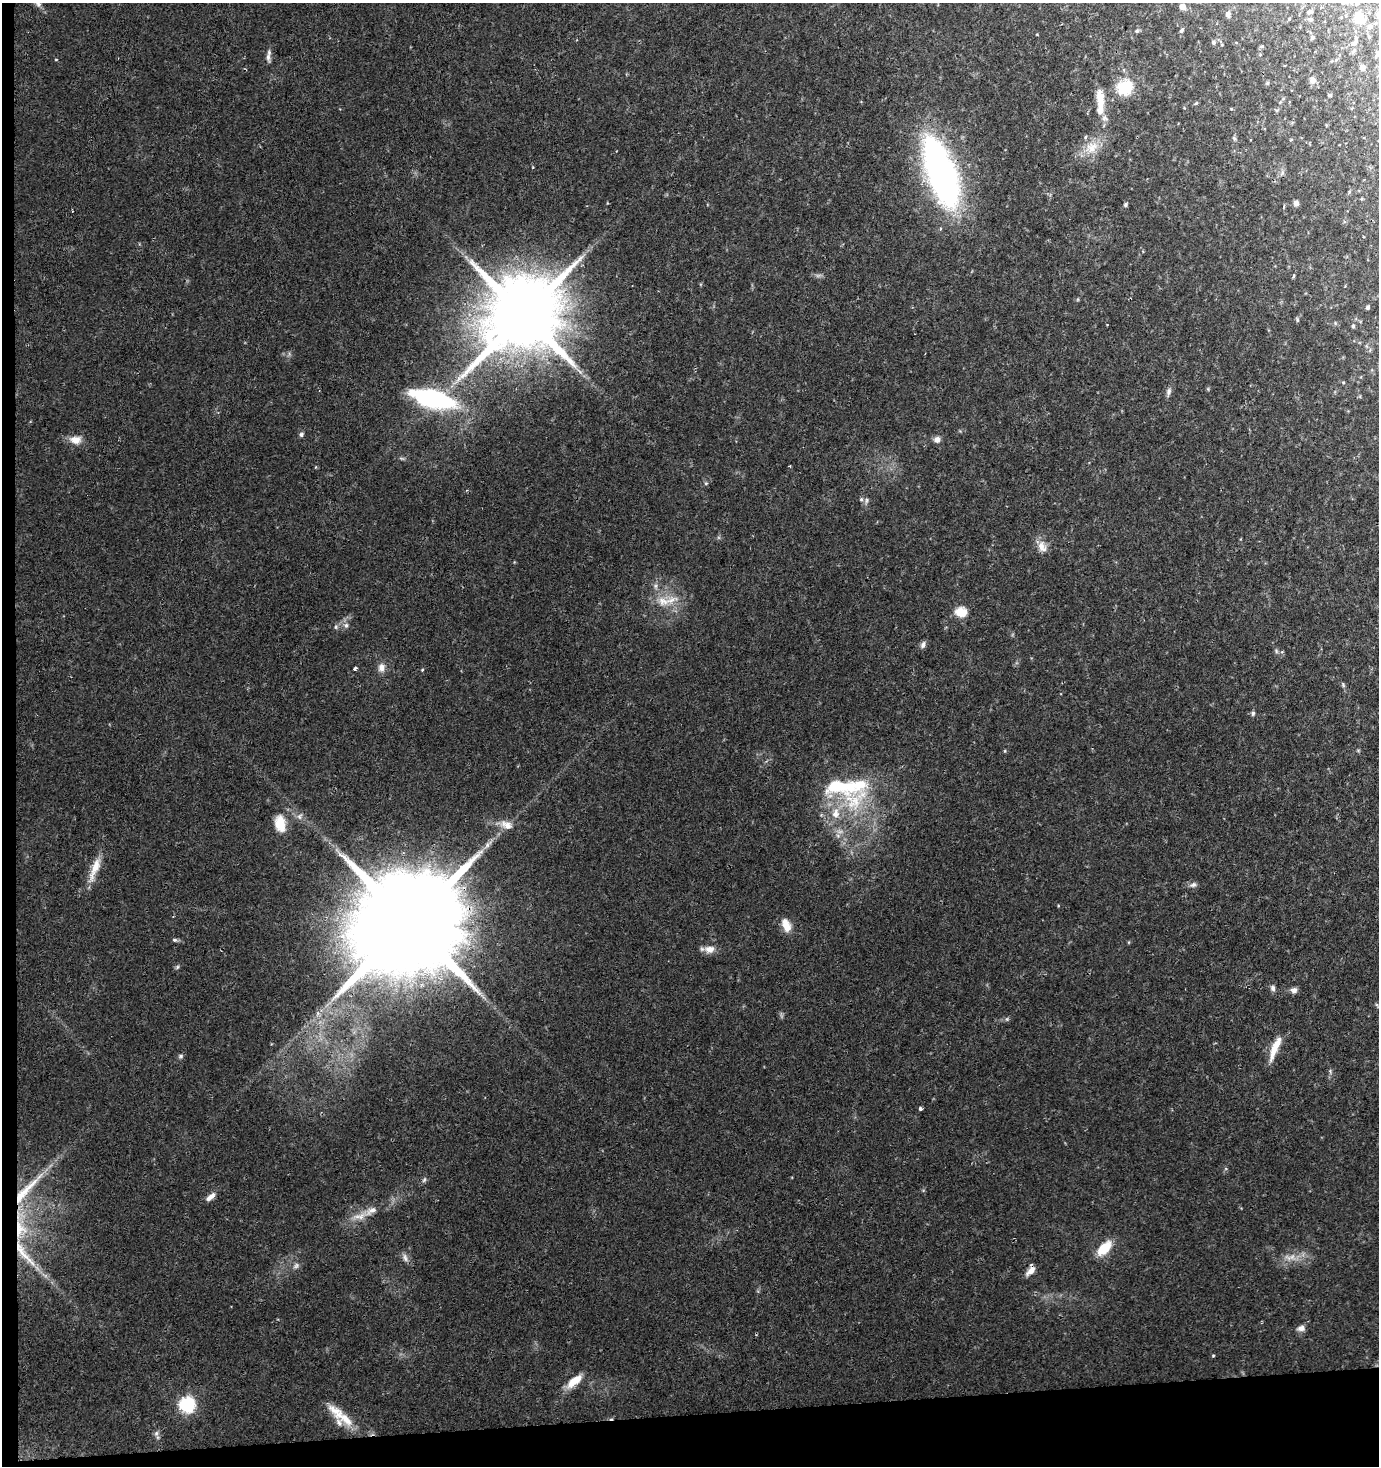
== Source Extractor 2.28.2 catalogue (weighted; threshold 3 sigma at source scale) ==
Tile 7 of 3 x 3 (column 1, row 3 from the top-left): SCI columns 1-1377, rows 1-1464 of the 4130 x 4393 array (HDU 1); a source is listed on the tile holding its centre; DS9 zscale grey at full resolution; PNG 1381 x 1468 px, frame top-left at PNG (2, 3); no overlay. Shown black and unused: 5% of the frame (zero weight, under 2 of 3 exposures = <1% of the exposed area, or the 3 px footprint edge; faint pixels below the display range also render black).
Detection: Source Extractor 2.28.2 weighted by HDU 2 'WHT'; one run over the whole footprint, this tile lists its part. Background 0.0621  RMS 0.0069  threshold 0.0309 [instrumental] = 3 sigma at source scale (4.5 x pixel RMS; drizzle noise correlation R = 1.50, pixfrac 1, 0.0396/0.0396 arcsec/px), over >= 5 px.
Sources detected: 83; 1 cosmic-ray / hot-pixel residue — not listed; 4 inside a brighter listed object's ellipse — not listed separately; the other 78 listed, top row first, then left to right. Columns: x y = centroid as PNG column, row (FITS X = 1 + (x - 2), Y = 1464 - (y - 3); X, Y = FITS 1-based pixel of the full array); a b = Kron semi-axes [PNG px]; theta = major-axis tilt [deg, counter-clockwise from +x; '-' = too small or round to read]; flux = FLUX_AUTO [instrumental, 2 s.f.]
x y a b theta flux
38 3 11 5 -65 2.6
1182 7 5 5 - 5.1
1310 12 4 3 - 1.2
1228 14 5 5 - 2.9
1359 19 9 6 -80 15
1311 20 6 4 -16 0.84
1369 27 7 6 - 1.6
1137 31 5 5 - 0.88
1181 31 6 4 61 1.1
1313 37 4 4 - 1
1213 42 6 5 - 1.4
1355 43 7 5 47 1.8
268 55 17 5 79 2.7
1362 68 5 5 - 2.5
1312 80 8 7 - 3.1
1125 87 7 7 - 91
1330 95 5 3 - 0.72
1100 101 31 10 -87 14
1280 102 5 3 - 0.61
1196 103 5 4 - 0.8
1234 138 6 4 -45 0.99
1091 147 18 14 18 11
941 172 65 23 -70 250
1296 203 6 6 - 2.4
1125 205 5 4 - 1.2
1367 307 4 4 - 1.5
523 315 21 18 70 9200
1297 320 6 4 -89 0.86
1353 326 5 4 - 0.98
1343 382 5 3 - 0.6
1169 391 9 6 72 2.1
433 399 45 16 -15 83
301 434 6 6 - 1.3
75 440 15 11 -3 6
937 440 7 7 - 3.2
790 466 3 2 - 0.83
861 499 6 5 - 1.2
1042 547 17 9 -53 5.6
663 601 17 12 -21 10
961 612 14 11 -6 9.2
346 625 6 6 - 1.8
336 627 6 4 -72 0.91
923 645 9 6 73 2.1
381 667 11 9 81 4
355 668 4 3 - 4.1
1343 685 6 4 -79 0.94
1253 713 6 5 - 1.2
853 801 43 39 30 60
280 824 20 13 -80 12
507 825 17 10 -21 6.2
487 845 7 5 47 1.9
95 868 35 8 70 10
1193 885 9 6 25 1.9
409 922 33 23 84 24000
786 925 17 9 -67 7.5
174 940 7 5 -19 1.1
710 949 13 9 -3 5.4
1273 988 8 6 -75 1.9
1294 990 8 7 - 2.6
1275 1048 32 7 68 11
181 1056 6 5 - 1.1
920 1109 4 3 - 1.5
424 1180 7 4 46 1.2
25 1191 48 7 46 13
210 1197 14 6 39 3.5
371 1210 18 8 25 5.9
19 1228 23 9 89 12
1104 1248 17 9 47 15
23 1253 49 7 -50 13
405 1258 11 5 -64 2.3
296 1266 9 5 63 1.7
1031 1271 13 7 42 4.6
1301 1328 10 7 7 3
1213 1355 5 3 - 0.58
574 1381 21 8 39 10
187 1404 8 7 - 110
337 1412 33 13 -43 14
156 1433 7 4 89 1.5
Overlapping masked pixels (flux is a lower limit): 4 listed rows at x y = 409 922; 25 1191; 19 1228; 23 1253
Isophote crosses this tile's border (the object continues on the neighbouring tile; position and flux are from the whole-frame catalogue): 2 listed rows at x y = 38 3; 1359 19